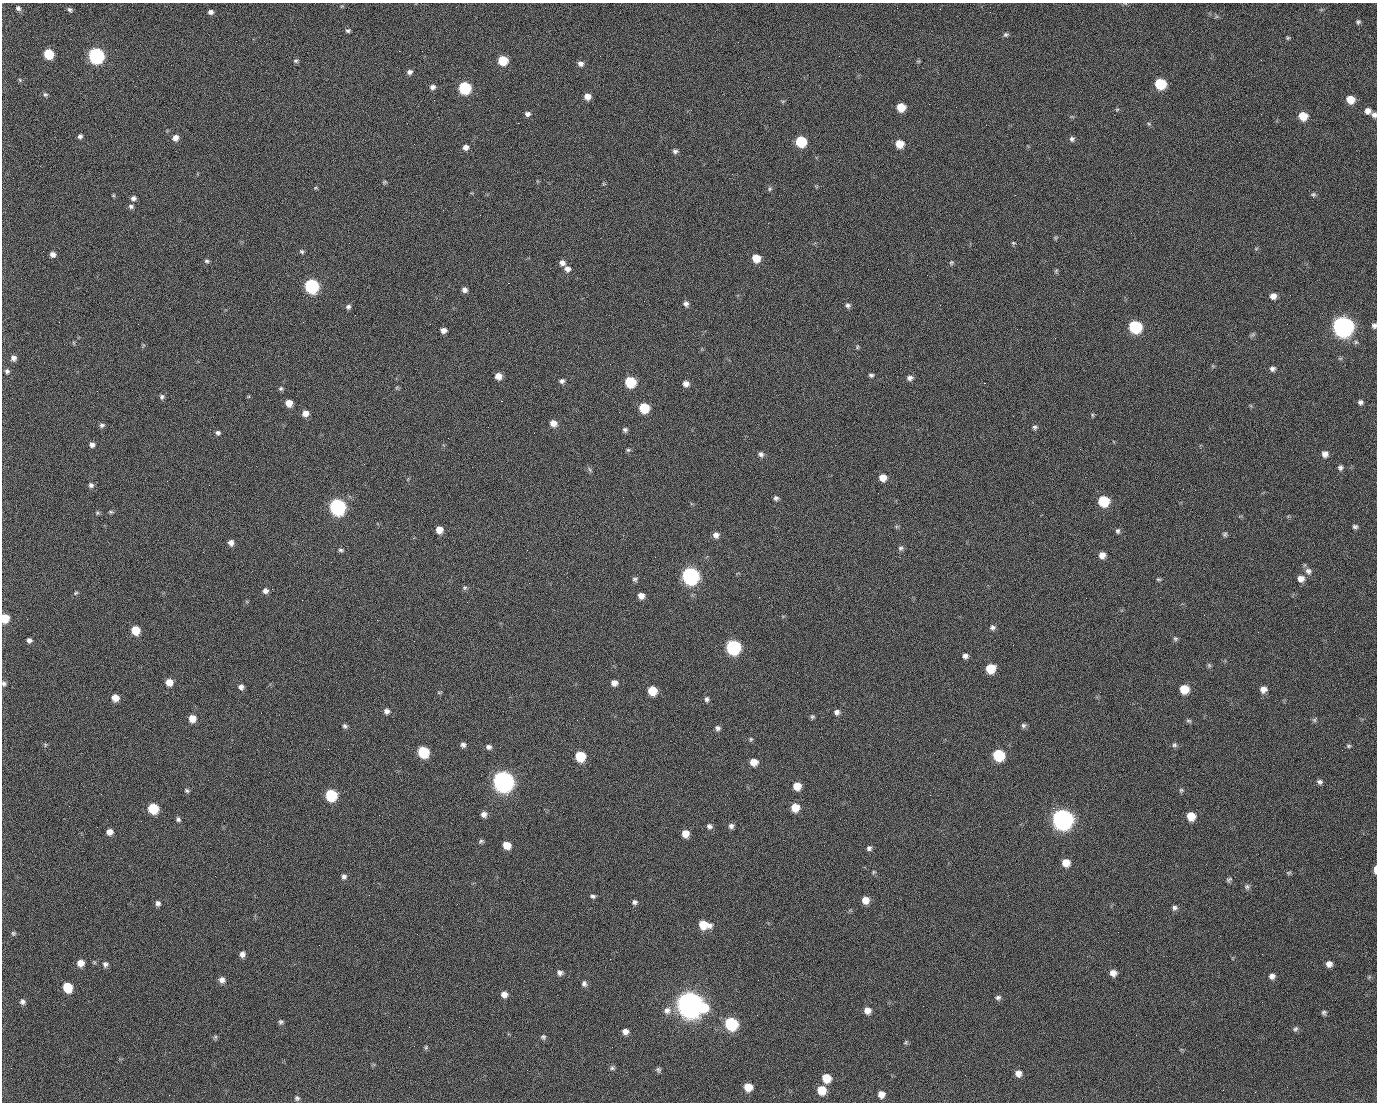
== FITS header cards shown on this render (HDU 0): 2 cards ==
NAXIS1  =                 1375 / length of data axis 1
NAXIS2  =                 1100 / length of data axis 2

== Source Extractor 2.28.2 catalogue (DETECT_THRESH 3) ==
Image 1375 x 1100 px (HDU 0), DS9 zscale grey, 1 PNG px = 1 image px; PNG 1379 x 1104 px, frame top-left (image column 1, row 1100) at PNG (2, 3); no overlay
Background 1450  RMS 29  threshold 86.4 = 3 sigma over >= 5 px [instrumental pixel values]
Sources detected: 258; all 258 listed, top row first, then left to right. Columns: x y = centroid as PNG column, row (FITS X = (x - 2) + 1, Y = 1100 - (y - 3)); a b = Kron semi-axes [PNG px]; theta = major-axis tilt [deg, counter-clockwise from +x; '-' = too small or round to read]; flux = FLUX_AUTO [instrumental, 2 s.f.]
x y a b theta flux
18 8 6 5 - 4.9e+03
71 11 6 3 -57 7.0e+03
211 12 5 5 - 6.7e+03
990 12 2 2 - 1.9e+03
1358 22 5 5 - 3.7e+03
348 31 6 5 - 3.7e+03
1006 35 7 5 23 3.7e+03
1288 38 6 5 - 2.7e+03
399 51 2 2 - 2.1e+04
48 54 7 6 - 7.5e+04
96 56 8 7 - 5.1e+05
503 60 7 6 - 5.9e+04
1261 60 2 2 - 8.9e+02
296 61 7 5 -13 3.5e+03
918 61 6 3 -18 2.1e+03
580 64 7 6 - 8.4e+03
410 72 6 5 - 6.2e+03
20 80 5 5 - 2.5e+03
1160 84 7 7 - 1.0e+05
432 87 6 6 - 6.7e+03
465 88 7 7 - 1.8e+05
45 94 7 6 - 4.1e+03
587 97 7 6 - 1.4e+04
498 99 2 2 - 1.1e+03
1350 99 7 7 - 2.6e+04
434 100 2 2 - 4.1e+03
783 101 6 4 18 2.4e+03
929 104 2 2 - 7.8e+02
901 107 7 6 - 3.6e+04
1117 109 6 4 2 2.4e+03
1368 111 7 7 - 1.0e+04
528 114 7 6 - 6.7e+03
1374 115 6 6 - 6.3e+03
1303 116 7 7 - 3.6e+04
518 123 2 2 - 2.3e+04
1149 124 5 4 - 2.6e+03
80 136 5 4 - 5.1e+03
175 138 7 7 - 1.1e+04
1072 139 6 6 - 5.5e+03
801 142 7 7 - 9.3e+04
899 144 7 6 - 3.1e+04
465 147 6 6 - 9.4e+03
675 151 6 5 - 5.3e+03
384 182 6 4 22 2.6e+03
315 188 6 3 1 2.1e+03
770 189 6 5 - 3.5e+03
1313 194 6 6 - 3.6e+03
113 195 5 4 - 2.1e+03
1015 195 2 2 - 6.9e+03
133 198 7 6 - 6.1e+03
131 206 6 5 - 4.8e+03
480 215 2 2 - 8.7e+02
1055 238 6 4 90 2.4e+03
1013 243 6 5 - 2.7e+03
1256 249 6 3 20 2.2e+03
302 251 7 5 -43 3.7e+03
53 254 5 5 - 8.7e+03
756 258 7 6 - 3.1e+04
207 261 7 4 -1 3.8e+03
951 262 6 5 - 3.0e+03
562 263 7 6 - 8.5e+03
567 269 7 7 - 9.2e+03
1056 271 6 5 - 3.0e+03
508 283 2 2 - 5.7e+04
312 286 8 7 - 3.2e+05
464 290 5 5 - 7.6e+03
1083 291 2 2 - 3.2e+03
1290 295 2 2 - 2.0e+03
1273 296 7 6 - 1.1e+04
686 304 7 6 - 6.5e+03
848 305 7 6 - 5.2e+03
348 307 6 6 - 5.3e+03
59 322 3 2 - 1.5e+03
1287 324 2 2 - 1.2e+03
1343 326 9 8 - 1.4e+06
1374 326 6 6 - 5.7e+03
1135 327 8 7 - 1.8e+05
443 330 6 5 - 9.5e+03
1252 335 9 4 39 3.3e+03
74 343 6 3 -71 2.2e+03
857 347 7 5 78 2.7e+03
13 358 7 6 - 8.9e+03
1272 369 7 6 - 5.9e+03
7 371 7 6 - 5.2e+03
871 375 6 5 - 4.0e+03
498 376 6 6 - 1.6e+04
910 378 8 6 10 7.5e+03
562 381 6 5 - 5.5e+03
630 382 7 7 - 9.4e+04
984 383 2 2 - 2.0e+04
686 384 7 6 - 1.1e+04
281 388 6 5 - 3.6e+03
97 391 2 2 - 1.3e+03
162 397 7 6 - 4.9e+03
501 401 3 2 - 5.9e+04
1360 402 6 6 - 5.3e+03
289 403 6 6 - 1.9e+04
644 408 7 7 - 6.9e+04
305 413 7 6 - 1.4e+04
1092 415 6 4 -89 2.4e+03
553 423 7 6 - 1.5e+04
102 425 6 5 - 4.9e+03
1035 427 6 5 - 4.2e+03
625 430 6 5 - 4.5e+03
218 433 6 5 - 4.9e+03
92 445 6 5 - 7.3e+03
628 450 6 5 - 3.0e+03
761 454 7 6 - 6.1e+03
1325 454 7 7 - 1.0e+04
1340 468 7 7 - 5.2e+03
590 469 8 3 -71 3.5e+03
883 478 7 7 - 2.1e+04
91 485 7 6 - 5.8e+03
1195 490 2 2 - 2.4e+03
623 497 2 2 - 3.2e+03
776 498 6 5 - 5.1e+03
1103 501 7 7 - 8.9e+04
337 507 8 8 - 5.6e+05
111 512 6 4 -3 2.8e+03
97 513 6 5 - 2.9e+03
1355 527 6 5 - 4.5e+03
439 530 6 6 - 2.0e+04
1118 531 7 5 77 4.4e+03
1225 534 6 6 - 3.7e+03
716 535 7 7 - 9.6e+03
231 543 6 6 - 1.0e+04
901 548 8 6 7 4.8e+03
341 550 6 4 -3 3.6e+03
1102 555 7 7 - 1.4e+04
655 557 2 2 - 9.3e+02
1308 571 10 9 - 9.7e+03
690 576 8 8 - 6.7e+05
635 579 7 6 - 4.5e+03
1158 579 7 4 -6 2.8e+03
1301 579 8 8 - 1.2e+04
465 588 7 5 3 3.7e+03
265 591 7 6 - 7.9e+03
76 593 6 4 23 2.8e+03
641 596 6 6 - 1.3e+04
5 618 6 6 - 4.1e+04
27 619 2 2 - 4.2e+03
377 620 2 2 - 1.1e+04
993 627 7 6 - 5.8e+03
135 630 7 6 - 4.0e+04
1175 639 7 6 - 3.8e+03
29 640 5 5 - 6.6e+03
414 641 2 2 - 7.6e+02
733 647 8 8 - 3.2e+05
965 656 6 6 - 7.2e+03
1209 665 7 5 -70 3.4e+03
990 669 7 7 - 4.5e+04
169 682 7 6 - 2.0e+04
614 683 7 6 - 1.1e+04
4 684 7 6 - 4.6e+03
241 687 6 6 - 7.3e+03
1184 689 7 7 - 3.9e+04
1263 689 8 7 - 1.1e+04
652 691 7 6 - 4.4e+04
439 692 7 3 8 2.0e+03
115 698 6 6 - 1.9e+04
707 699 7 6 - 5.3e+03
386 711 7 7 - 7.3e+03
837 712 7 6 - 7.3e+03
812 717 5 5 - 3.5e+03
192 718 7 7 - 2.1e+04
1314 720 7 5 -46 3.4e+03
1189 721 8 5 -17 3.7e+03
1023 725 7 7 - 4.4e+03
345 726 6 5 - 4.6e+03
718 728 6 6 - 5.9e+03
751 739 6 5 - 3.0e+03
45 745 6 5 - 2.7e+03
463 745 6 6 - 6.4e+03
1174 745 7 7 - 4.8e+03
1349 746 6 4 1 3.2e+03
489 747 7 6 - 6.3e+03
423 752 8 7 - 9.9e+04
934 753 2 2 - 1.7e+03
998 755 8 7 - 1.2e+05
580 756 7 7 - 7.2e+04
754 762 7 6 - 2.0e+04
503 781 9 8 - 1.5e+06
1320 782 7 6 - 5.4e+03
797 786 7 7 - 2.4e+04
1181 790 6 6 - 3.3e+03
187 791 7 5 -33 3.6e+03
101 794 3 2 - 2.7e+03
331 795 7 7 - 1.4e+05
930 795 2 2 - 7.9e+03
153 808 7 7 - 7.3e+04
795 808 7 7 - 2.9e+04
1053 808 2 2 - 1.6e+04
484 814 7 7 - 8.6e+03
1191 816 7 7 - 3.1e+04
178 819 6 5 - 4.5e+03
1062 819 9 9 - 1.5e+06
709 826 7 6 - 6.1e+03
731 826 7 6 - 6.1e+03
109 832 6 6 - 1.2e+04
685 834 7 6 - 2.0e+04
481 841 7 5 30 3.7e+03
507 845 7 6 - 2.6e+04
869 848 6 6 - 5.3e+03
1066 863 7 7 - 2.2e+04
1375 870 8 3 89 1.1e+04
874 872 5 5 - 2.5e+03
1289 873 7 5 2 3.1e+03
344 876 7 7 - 6.1e+03
1229 880 7 5 39 3.9e+03
1247 886 7 7 - 5.1e+03
593 896 6 5 - 4.5e+03
865 900 7 7 - 1.9e+04
634 902 6 6 - 5.0e+03
158 903 6 5 - 6.1e+03
457 904 3 2 - 1.6e+03
1174 908 7 6 - 5.4e+03
704 925 11 7 -11 4.2e+04
1118 932 2 2 - 2.1e+03
13 933 7 6 - 3.5e+03
242 954 7 6 - 8.4e+03
610 959 2 2 - 2.4e+03
80 963 7 6 - 1.8e+04
105 964 7 7 - 6.0e+03
1329 964 7 6 - 1.0e+04
560 973 7 6 - 6.7e+03
1113 973 6 6 - 1.3e+04
1272 976 7 7 - 8.1e+03
222 980 7 7 - 9.8e+03
758 980 2 2 - 1.7e+03
584 984 8 6 -88 6.4e+03
67 987 7 7 - 5.8e+04
504 994 7 6 - 1.2e+04
998 998 8 6 29 5.3e+03
22 1002 7 7 - 6.7e+03
690 1004 11 10 - 3.1e+06
667 1010 11 10 - 1.3e+04
867 1010 8 7 - 1.4e+04
1324 1012 6 5 - 4.5e+03
757 1015 2 2 - 1.4e+03
281 1022 6 6 - 4.0e+03
731 1024 8 7 - 1.9e+05
1295 1029 8 6 43 4.6e+03
625 1031 6 6 - 1.0e+04
1136 1035 2 2 - 1.0e+03
215 1037 6 5 - 3.2e+03
543 1037 7 7 - 4.3e+03
906 1042 6 5 - 3.0e+03
426 1047 6 5 - 2.9e+03
612 1068 7 6 - 4.3e+03
658 1070 7 6 - 4.2e+03
1018 1073 7 7 - 1.1e+04
826 1078 8 7 - 3.6e+04
748 1087 7 7 - 2.9e+04
822 1090 8 8 - 3.6e+04
1255 1092 2 2 - 8.6e+02
881 1094 7 7 - 1.4e+04
169 1095 2 2 - 5.4e+03
297 1098 7 6 - 4.2e+03
At the frame edge (FLAGS 8, measured only in part): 5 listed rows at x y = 1374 115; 1374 326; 5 618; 4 684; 1375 870